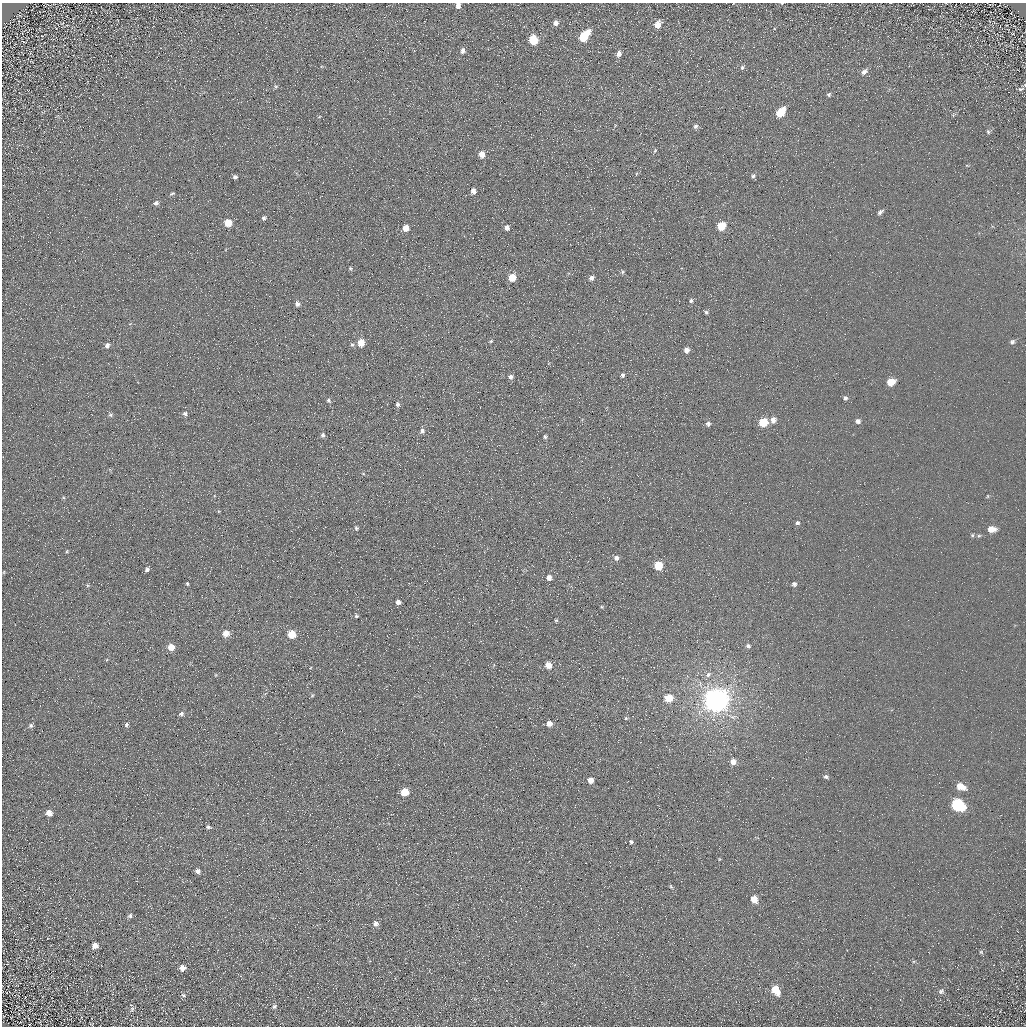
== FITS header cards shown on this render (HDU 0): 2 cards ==
NAXIS1  =                 1024 / Required FITS header
NAXIS2  =                 1024 / Required FITS header

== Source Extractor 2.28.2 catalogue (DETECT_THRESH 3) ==
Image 1024 x 1024 px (HDU 0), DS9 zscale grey, 1 PNG px = 1 image px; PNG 1028 x 1028 px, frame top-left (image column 1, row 1024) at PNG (2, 3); no overlay
Background 5.58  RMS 7.8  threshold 23.3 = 3 sigma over >= 5 px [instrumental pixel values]
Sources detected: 114; all 114 listed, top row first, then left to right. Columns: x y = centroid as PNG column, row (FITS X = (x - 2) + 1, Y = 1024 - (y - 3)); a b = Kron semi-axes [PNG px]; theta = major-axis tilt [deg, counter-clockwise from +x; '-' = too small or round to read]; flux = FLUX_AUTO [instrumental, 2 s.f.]
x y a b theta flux
782 3 3 2 - 410
458 5 6 5 - 2300
407 11 3 2 - 650
19 15 4 2 - 320
555 23 7 6 - 2100
658 25 8 6 65 5000
584 36 11 6 53 18000
533 40 7 6 - 19000
462 51 7 5 84 1700
619 54 8 6 72 2400
742 67 6 5 - 870
864 72 8 6 41 2200
276 87 5 4 - 660
1021 89 8 4 14 1100
829 94 5 4 - 900
781 112 8 5 53 16000
953 115 7 4 32 660
695 126 6 5 - 1400
988 132 6 4 -48 810
655 150 7 4 62 730
482 154 6 5 - 4500
636 174 5 3 - 450
753 176 6 5 - 1100
235 177 5 4 - 1200
473 191 5 4 - 2500
172 193 6 3 25 690
156 203 6 5 - 1200
880 212 8 4 39 1300
264 218 5 4 - 970
228 223 5 5 - 11000
721 226 6 5 - 16000
507 227 5 5 - 2200
406 228 6 6 - 3900
350 268 4 4 - 680
622 272 5 5 - 780
512 277 6 5 - 10000
591 278 6 5 - 1900
691 301 5 5 - 1100
297 304 7 6 - 1500
706 312 5 4 - 910
491 341 6 3 44 600
1012 342 7 5 34 1200
361 343 6 6 - 7300
352 344 6 4 -63 850
107 345 6 5 - 1800
686 350 5 5 - 3100
622 375 5 4 - 1300
511 377 6 5 - 1600
891 382 6 5 - 10000
845 398 6 5 - 1300
329 401 6 5 - 1000
398 404 6 5 - 1300
185 413 6 5 - 1200
111 415 6 5 - 860
773 420 6 5 - 3100
858 421 6 5 - 1800
763 422 6 6 - 20000
708 424 6 5 - 1200
422 431 6 6 - 1600
323 435 6 5 - 1200
545 437 5 4 - 910
797 523 5 5 - 1300
356 528 6 4 -79 840
991 529 7 5 -1 6200
972 535 5 4 - 600
294 547 3 2 - 420
67 552 4 3 - 550
616 558 6 6 - 2100
658 566 6 6 - 18000
147 570 5 4 - 1300
4 572 5 3 - 380
549 577 6 5 - 2600
187 584 4 3 - 660
794 584 5 5 - 1400
398 602 5 5 - 2200
601 607 5 3 - 540
356 616 5 4 - 860
556 620 4 4 - 570
226 633 6 6 - 5200
292 634 5 5 - 14000
748 646 6 5 - 1300
171 647 5 5 - 6700
548 665 6 6 - 5400
708 675 7 6 - 1800
312 696 5 3 - 540
669 698 6 6 - 11000
716 700 8 8 - 820000
181 714 5 4 - 1200
626 718 6 5 - 600
549 723 6 5 - 3600
126 724 6 5 - 1100
31 726 6 5 - 1100
733 762 6 6 - 3800
826 777 5 5 - 1200
590 780 5 5 - 4400
961 786 9 6 -26 7200
405 792 5 5 - 12000
958 805 9 7 -30 58000
49 813 6 5 - 3400
208 827 5 4 - 960
631 842 5 4 - 940
198 871 5 4 - 2200
671 887 7 4 -63 670
754 899 6 5 - 6400
130 916 6 5 - 1100
376 923 6 6 - 2300
95 945 6 6 - 2900
981 952 6 6 - 810
182 968 6 6 - 3000
775 990 8 6 -57 12000
941 991 8 7 - 1500
183 995 7 5 -18 1000
274 1006 5 4 - 940
132 1009 9 5 67 1100
At the frame edge (FLAGS 8, measured only in part): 2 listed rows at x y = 782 3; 458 5